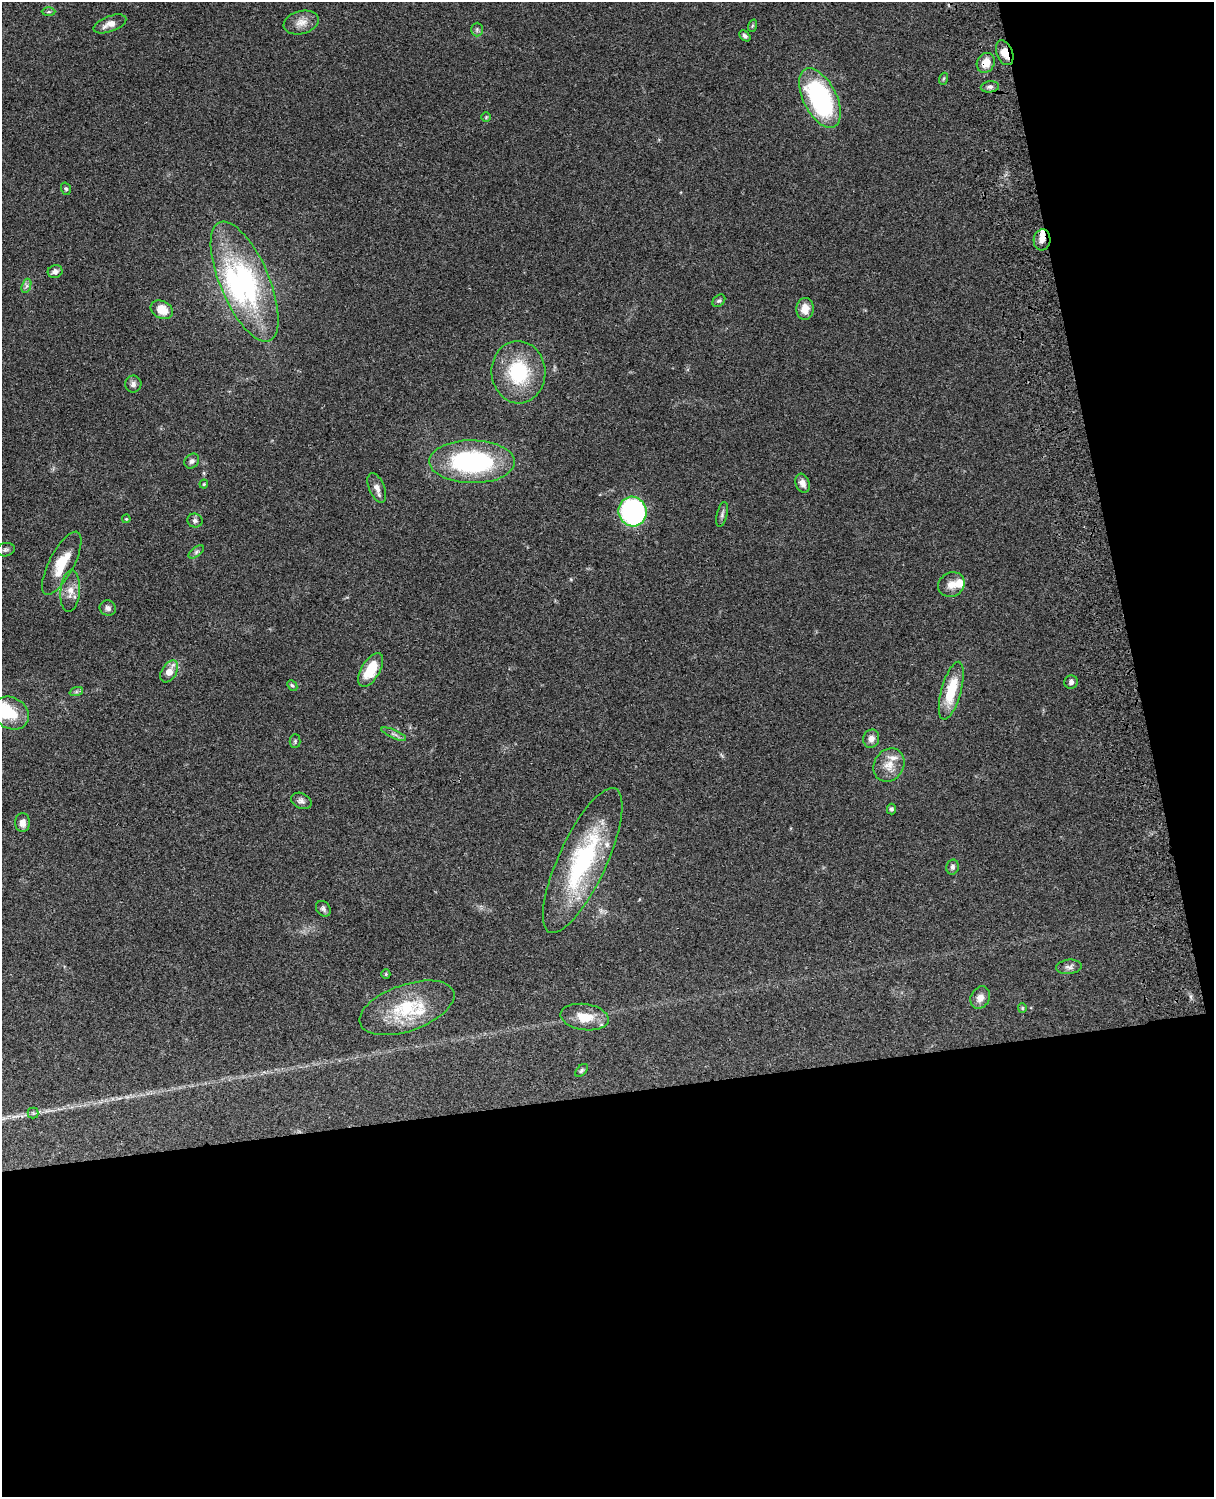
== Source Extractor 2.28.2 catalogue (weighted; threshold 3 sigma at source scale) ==
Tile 12 of 4 x 3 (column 4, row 3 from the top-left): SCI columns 3757-4968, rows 277-1771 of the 5087 x 4925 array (HDU 1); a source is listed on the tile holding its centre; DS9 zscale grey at full resolution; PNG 1216 x 1499 px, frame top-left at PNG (2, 2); each listed source drawn as its Kron ellipse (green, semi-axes under 4 px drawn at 4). Shown black and unused: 33% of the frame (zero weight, under 3 of 4 exposures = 6% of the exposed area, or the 3 px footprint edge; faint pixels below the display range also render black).
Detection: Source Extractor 2.28.2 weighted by HDU 2 'WHT'; one run over the whole footprint, this tile lists its part. Background 0.0774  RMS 0.0059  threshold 0.0264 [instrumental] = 3 sigma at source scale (4.5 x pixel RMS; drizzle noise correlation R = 1.50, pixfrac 1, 0.05/0.05 arcsec/px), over >= 5 px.
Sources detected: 68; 1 inside a brighter object's white glare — neither listed nor drawn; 5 inside a brighter listed object's ellipse — not listed separately; the other 62 listed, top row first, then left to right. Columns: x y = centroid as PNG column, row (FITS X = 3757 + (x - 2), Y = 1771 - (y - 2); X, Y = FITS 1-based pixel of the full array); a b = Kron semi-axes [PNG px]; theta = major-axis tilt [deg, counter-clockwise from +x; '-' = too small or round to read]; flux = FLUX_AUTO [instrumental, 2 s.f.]
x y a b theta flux
49 12 7 3 0 0.89
301 22 18 11 14 5.7
110 24 17 7 21 4.9
752 26 6 4 71 0.72
477 29 7 5 90 1.2
745 36 6 4 -43 1.3
1005 53 13 8 -68 6.3
986 63 10 8 62 7.1
943 79 6 4 71 0.73
990 87 9 5 6 1.8
820 98 32 16 -63 88
486 117 5 5 - 0.74
66 189 6 5 - 0.92
1042 240 10 8 85 3.6
55 271 7 6 - 2.5
245 281 64 24 -67 89
26 286 7 4 71 1.5
719 301 7 5 45 1.1
805 309 11 8 87 6.9
162 310 12 8 -30 8.3
518 372 31 27 -86 37
133 384 8 8 - 2.3
192 461 8 6 46 1.8
472 462 43 21 -1 85
802 483 10 6 -71 3.4
204 484 4 3 - 0.61
377 488 16 7 -67 3.5
633 511 15 14 - 93
722 514 13 5 77 1.7
126 519 4 3 - 0.49
195 521 7 7 - 1.6
6 550 9 6 12 1.4
196 552 9 4 36 1.3
62 563 35 12 62 15
951 584 14 12 30 5.4
70 591 21 10 85 6.3
108 608 8 7 - 2
371 670 19 9 59 17
169 671 12 7 59 7
1071 682 7 6 - 1.8
292 685 6 4 -48 0.85
951 691 30 10 75 20
76 692 7 4 18 1.1
11 713 19 15 -32 14
394 734 13 4 -23 1.7
871 739 9 8 - 3.4
295 741 7 5 89 0.97
889 765 17 14 56 7.7
301 801 11 7 -26 2.1
891 809 5 4 - 1.2
22 823 9 7 90 3.9
583 861 79 24 65 76
952 867 7 6 - 1.6
323 909 8 6 -52 1.7
1069 967 13 7 6 2.4
386 974 5 4 - 0.58
980 998 12 9 61 4
407 1008 49 23 19 32
1022 1008 5 4 - 0.64
585 1017 24 13 -8 12
581 1070 8 4 46 1.1
33 1113 5 5 - 0.99
Overlapping masked pixels (flux is a lower limit): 3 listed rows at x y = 1005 53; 986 63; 1042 240